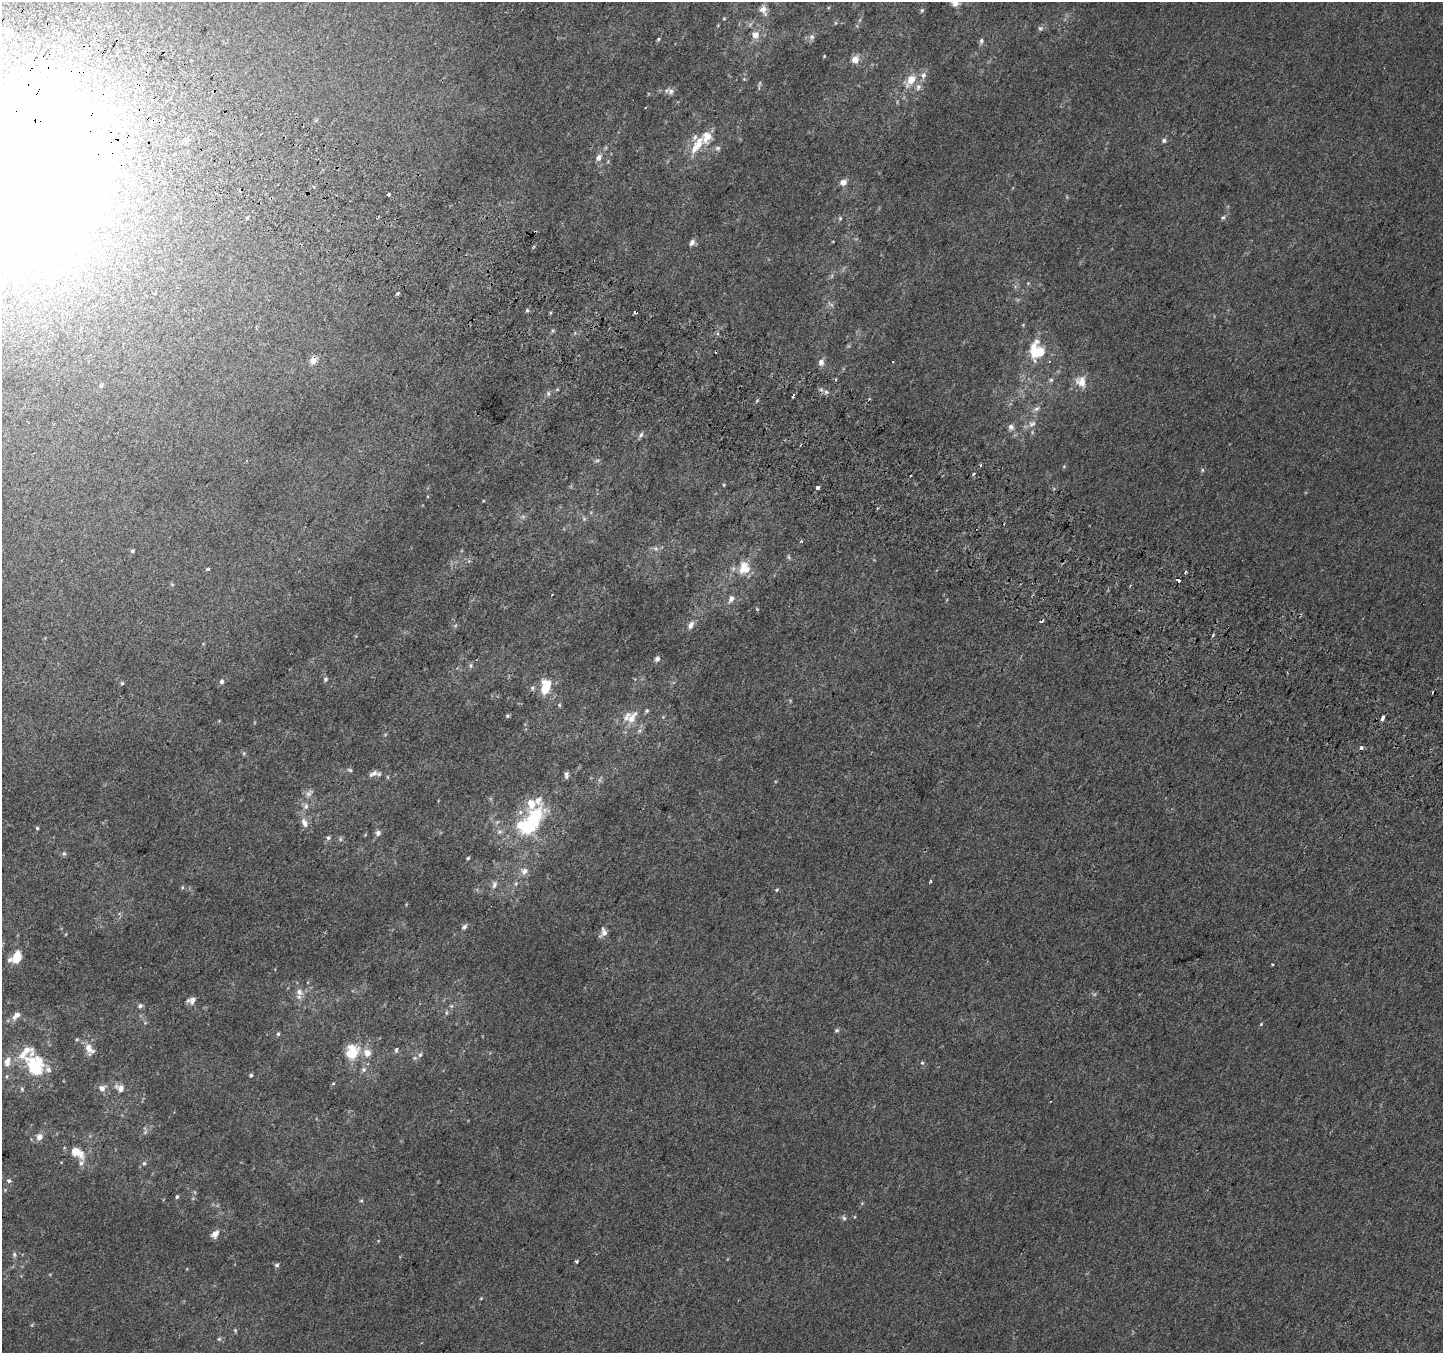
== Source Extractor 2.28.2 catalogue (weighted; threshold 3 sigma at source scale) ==
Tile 11 of 4 x 4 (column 3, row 3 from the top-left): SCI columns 2912-4352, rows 1654-3004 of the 5815 x 5942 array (HDU 1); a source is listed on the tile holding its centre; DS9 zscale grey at full resolution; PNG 1445 x 1355 px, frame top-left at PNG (2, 2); no overlay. Shown black and unused: <1% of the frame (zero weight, under 2 of 3 exposures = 2% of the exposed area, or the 3 px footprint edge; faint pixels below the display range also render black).
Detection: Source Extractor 2.28.2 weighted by HDU 2 'WHT'; one run over the whole footprint, this tile lists its part. Background 0.00453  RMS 0.0055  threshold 0.0247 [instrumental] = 3 sigma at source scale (4.5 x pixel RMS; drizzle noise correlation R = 1.50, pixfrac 1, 0.0396/0.0396 arcsec/px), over >= 5 px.
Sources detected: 175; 5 too faint to see at this stretch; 2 inside a brighter object's white glare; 11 cosmic-ray / hot-pixel residue — not listed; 14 inside a brighter listed object's ellipse — not listed separately; the other 143 listed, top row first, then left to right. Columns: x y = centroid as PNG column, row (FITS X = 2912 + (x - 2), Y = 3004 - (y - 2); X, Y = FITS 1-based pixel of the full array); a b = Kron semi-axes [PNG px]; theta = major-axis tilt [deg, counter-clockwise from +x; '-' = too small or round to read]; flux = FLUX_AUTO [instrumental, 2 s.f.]
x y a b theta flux
955 3 9 7 -12 3.4
763 10 15 9 -74 3.9
922 10 7 5 74 0.91
724 19 5 3 - 0.51
1040 28 7 6 - 1.2
756 35 8 7 - 4.6
812 37 9 6 90 1.7
658 39 5 4 - 0.67
981 41 8 5 74 1.4
824 56 4 4 - 0.42
855 59 8 8 - 4.6
191 60 2 2 - 0.57
923 75 10 8 75 2.7
911 80 14 8 54 8.4
760 83 8 3 71 0.91
918 87 10 7 63 2.5
671 91 9 7 -37 2.2
707 136 28 16 41 12
187 140 7 5 1 1.3
1164 140 6 5 - 1.3
718 148 7 7 - 1.4
599 158 7 6 - 2.9
23 175 139 120 62 1400
843 182 8 7 - 3.2
389 194 4 3 - 3.7
1223 217 6 5 - 1
248 218 3 3 - 1.9
840 218 6 5 - 0.82
692 242 9 6 60 2.1
1028 283 4 4 - 0.51
397 293 3 3 - 1.5
527 310 5 5 - 0.7
552 331 6 4 72 0.75
717 333 4 4 - 1.4
1037 352 16 11 48 14
313 360 9 7 77 4.1
821 362 9 7 81 2.7
893 362 2 2 - 0.36
1051 380 5 5 - 0.94
1081 382 16 13 -54 6.4
101 385 6 5 - 0.98
826 392 7 4 -2 1.3
548 393 7 5 90 1.3
1037 409 9 6 38 1.8
1032 424 11 7 33 2.8
1011 427 8 8 - 2
641 435 9 5 60 1.4
1064 466 5 3 - 0.53
1202 470 6 4 -89 0.75
973 474 3 3 - 2.4
724 485 4 4 - 0.54
818 487 4 3 - 2
584 519 6 5 - 1
801 541 4 3 - 0.92
132 551 5 4 - 0.77
789 557 6 4 -87 0.81
744 566 17 10 70 8.9
208 569 5 4 - 0.81
1186 571 3 3 - 5.3
1178 580 3 3 - 11
731 599 8 6 69 2.7
691 625 11 7 61 2.7
455 626 6 4 20 0.71
1213 635 5 3 - 0.64
657 659 6 5 - 1.9
471 665 7 5 89 1.1
325 679 6 5 - 1.1
222 681 6 6 - 1.4
122 683 5 4 - 0.84
545 686 18 11 79 12
532 688 6 6 - 1.1
559 705 5 4 - 0.66
646 711 6 5 - 0.99
507 716 5 4 - 0.73
1382 718 4 3 - 5.9
631 719 16 11 69 6.5
244 753 5 4 - 0.68
350 770 7 5 -17 0.94
373 773 13 7 25 2.8
566 775 8 4 88 1.6
309 793 12 7 48 2.5
306 806 9 7 66 2.1
534 821 38 20 42 29
304 823 14 8 -65 3.8
37 828 4 4 - 0.66
499 832 8 6 15 1.6
378 833 7 7 - 1.8
328 838 6 5 - 1.2
64 853 7 5 -90 0.99
468 858 4 3 - 0.68
524 871 10 9 - 3.2
930 882 4 3 - 2.8
516 883 7 5 77 1.1
494 884 11 7 78 2.2
182 887 6 4 89 0.66
777 890 5 4 - 0.62
464 927 8 5 44 1.4
603 932 11 8 70 3.2
17 955 8 7 - 7.1
9 960 12 6 29 1.9
1272 964 3 3 - 0.83
299 992 12 8 -42 3.5
192 1000 10 8 61 3
140 1006 7 6 - 1.4
451 1006 5 5 - 0.76
446 1012 7 4 82 0.87
16 1016 13 7 47 3.5
145 1023 6 3 18 0.58
836 1030 6 5 - 0.98
278 1034 5 5 - 0.86
89 1049 16 10 -62 5.5
396 1050 6 4 80 0.97
25 1052 29 18 33 14
352 1052 17 14 85 16
367 1053 10 9 - 4.9
420 1055 7 5 71 1.3
922 1063 5 4 - 0.78
34 1066 14 9 -54 31
48 1070 16 7 -60 3
363 1070 7 7 - 1.5
251 1075 5 4 - 0.88
7 1076 6 5 - 0.88
333 1083 5 3 - 0.49
102 1088 10 9 - 3.1
120 1088 13 10 -33 4
22 1089 5 5 - 0.89
39 1137 8 7 - 3.5
76 1152 16 9 -31 10
144 1163 6 5 - 0.93
9 1181 6 6 - 1.3
5 1190 4 4 - 0.52
177 1197 5 4 - 0.88
361 1201 5 4 - 0.71
862 1203 5 3 - 0.59
854 1217 4 3 - 0.42
844 1218 8 5 -45 1.1
215 1234 10 7 47 3.4
14 1254 7 5 -89 1.2
576 1262 3 3 - 1.7
277 1265 6 5 - 1.2
481 1298 5 3 - 0.44
235 1330 6 4 -78 0.69
219 1339 6 6 - 0.92
Overlapping masked pixels (flux is a lower limit): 3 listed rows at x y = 23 175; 313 360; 1178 580
Isophote crosses this tile's border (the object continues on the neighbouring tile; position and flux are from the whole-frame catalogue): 2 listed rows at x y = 955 3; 23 175